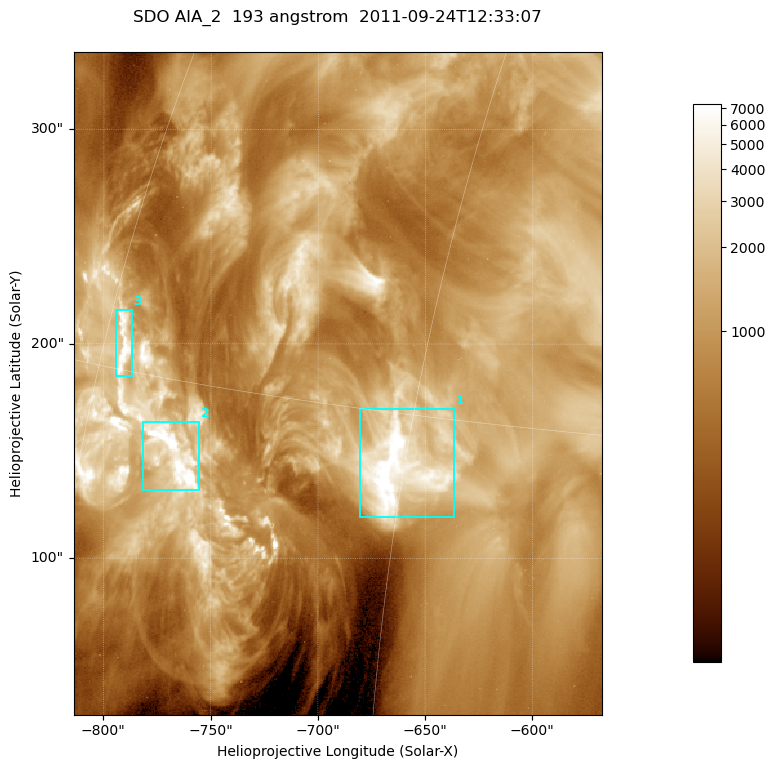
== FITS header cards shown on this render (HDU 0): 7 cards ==
TELESCOP= 'SDO     '           /
INSTRUME= 'AIA_2   '           /
WAVELNTH=                  193 /
WAVEUNIT= 'angstrom'           /
DATE-OBS= '2011-09-24T12:33:07.84' /
CTYPE1  = 'HPLN-TAN'           /
CTYPE2  = 'HPLT-TAN'           /

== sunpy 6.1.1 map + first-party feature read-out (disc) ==
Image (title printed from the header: SDO AIA_2  193 angstrom  2011-09-24T12:33:07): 410 x 514 px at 0.601 arcsec/px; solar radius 957 arcsec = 1592 px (partial field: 2.6% of the solar disc is inside the frame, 100% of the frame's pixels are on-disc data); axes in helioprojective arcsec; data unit not stated in the header (colour bar unlabelled)
Pointing: header CRPIX1/2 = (2043.81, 2047.21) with CRVAL1/2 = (0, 0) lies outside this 410 x 514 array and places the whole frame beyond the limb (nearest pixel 1.41 R_sun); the SolarSoft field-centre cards XCEN/YCEN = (-690.8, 181.6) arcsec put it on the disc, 1324 arcsec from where CRPIX/CRVAL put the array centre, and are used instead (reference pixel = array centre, CRVAL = XCEN/YCEN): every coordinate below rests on XCEN/YCEN
Orientation: roll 0.0565 deg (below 1 deg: not rotated)
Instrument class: DISC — disc imager (sunpy class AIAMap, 193 A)
Bright regions (active regions / flare kernels): reference = the on-disc median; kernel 3 px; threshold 5 sigma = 3018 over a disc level ~924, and >= 1.15x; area >= 210 px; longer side >= 5 px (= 3 arcsec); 3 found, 3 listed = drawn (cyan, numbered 1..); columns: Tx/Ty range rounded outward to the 2 arcsec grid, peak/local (2 s.f.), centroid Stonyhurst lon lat
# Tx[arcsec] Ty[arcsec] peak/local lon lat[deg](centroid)
1 -682..-636 118..170 13 -45 +13
2 -782..-754 130..164 16 -55 +13
3 -794..-786 184..216 12 -59 +16